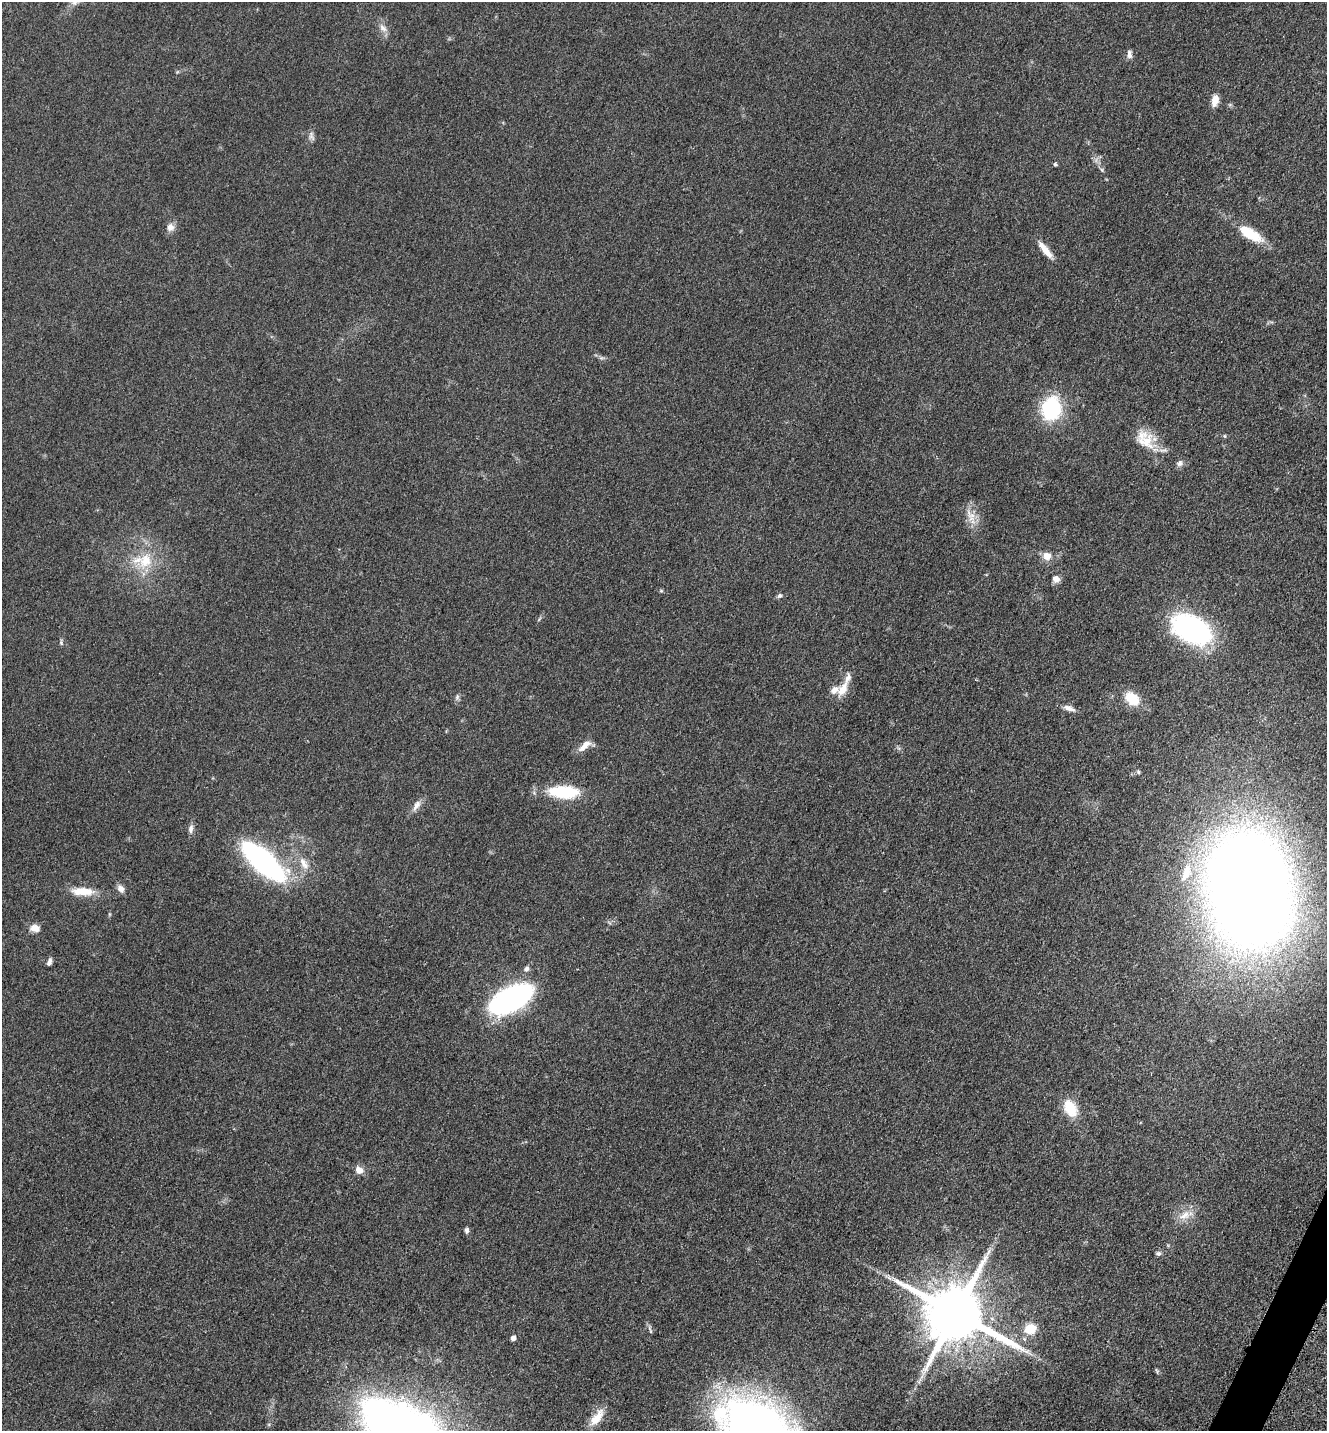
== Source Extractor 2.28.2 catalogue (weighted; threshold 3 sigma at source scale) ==
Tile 6 of 4 x 4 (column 2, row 2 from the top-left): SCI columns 1624-2948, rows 2900-4328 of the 5806 x 5775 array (HDU 1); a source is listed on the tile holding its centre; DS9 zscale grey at full resolution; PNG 1329 x 1433 px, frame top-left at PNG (2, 2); no overlay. Shown black and unused: <1% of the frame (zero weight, under 3 of 5 exposures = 4% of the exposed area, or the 3 px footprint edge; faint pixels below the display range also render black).
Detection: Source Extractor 2.28.2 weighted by HDU 2 'WHT'; one run over the whole footprint, this tile lists its part. Background 0.0636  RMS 0.006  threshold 0.027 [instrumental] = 3 sigma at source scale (4.5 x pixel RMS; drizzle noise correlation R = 1.50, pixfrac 1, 0.05/0.05 arcsec/px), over >= 5 px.
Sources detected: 54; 2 inside a brighter listed object's ellipse — not listed separately; the other 52 listed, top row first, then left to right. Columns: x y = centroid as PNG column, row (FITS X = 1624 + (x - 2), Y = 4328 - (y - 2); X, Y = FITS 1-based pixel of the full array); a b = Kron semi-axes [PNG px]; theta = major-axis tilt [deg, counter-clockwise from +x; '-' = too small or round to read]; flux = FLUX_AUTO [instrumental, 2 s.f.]
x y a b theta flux
383 28 14 8 -47 3.5
1129 54 11 6 -86 2.2
1215 101 14 8 76 5.2
311 136 12 7 -77 2.2
1055 164 5 4 - 0.9
1102 170 6 4 -71 0.93
170 227 10 9 - 3.8
1250 233 33 12 -32 18
1045 250 24 7 -51 7.2
1051 408 17 13 79 62
1224 436 6 3 -70 0.65
1146 442 26 20 -18 16
1179 463 9 7 34 2.2
971 515 13 9 -25 5.2
1047 556 9 9 - 5.2
145 561 23 19 59 19
1056 579 9 8 - 3.4
661 591 6 4 -1 0.72
779 596 6 5 - 1.3
1191 629 32 20 -28 130
61 643 7 5 -71 1
842 689 21 10 59 8.2
457 697 8 5 66 1.4
1132 699 16 12 -42 15
1069 708 16 6 -18 3.4
585 746 19 7 43 5.7
1138 772 6 4 -50 0.98
564 792 34 13 -3 31
416 805 18 7 56 3.9
191 829 12 6 82 2.4
263 861 35 12 -42 200
304 864 20 9 -57 6.5
1186 873 21 9 71 9.2
121 889 10 7 -57 3.2
1249 889 72 52 -80 1400
82 891 28 10 -2 12
35 928 12 8 -9 4.9
49 962 10 5 71 2.1
526 969 7 6 - 1.8
511 999 26 13 28 240
1070 1108 22 15 -59 14
359 1170 11 8 -37 4.3
1185 1215 18 10 31 7.3
467 1230 7 5 85 1.6
1159 1253 6 6 - 1.4
889 1278 8 4 -37 1.7
955 1313 18 15 -26 4900
1030 1329 11 9 19 12
651 1331 6 4 -65 0.77
513 1338 5 4 - 3
1157 1371 8 3 -60 0.84
597 1417 24 10 53 9.4
Isophote crosses this tile's border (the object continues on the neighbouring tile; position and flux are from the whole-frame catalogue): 1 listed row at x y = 1249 889